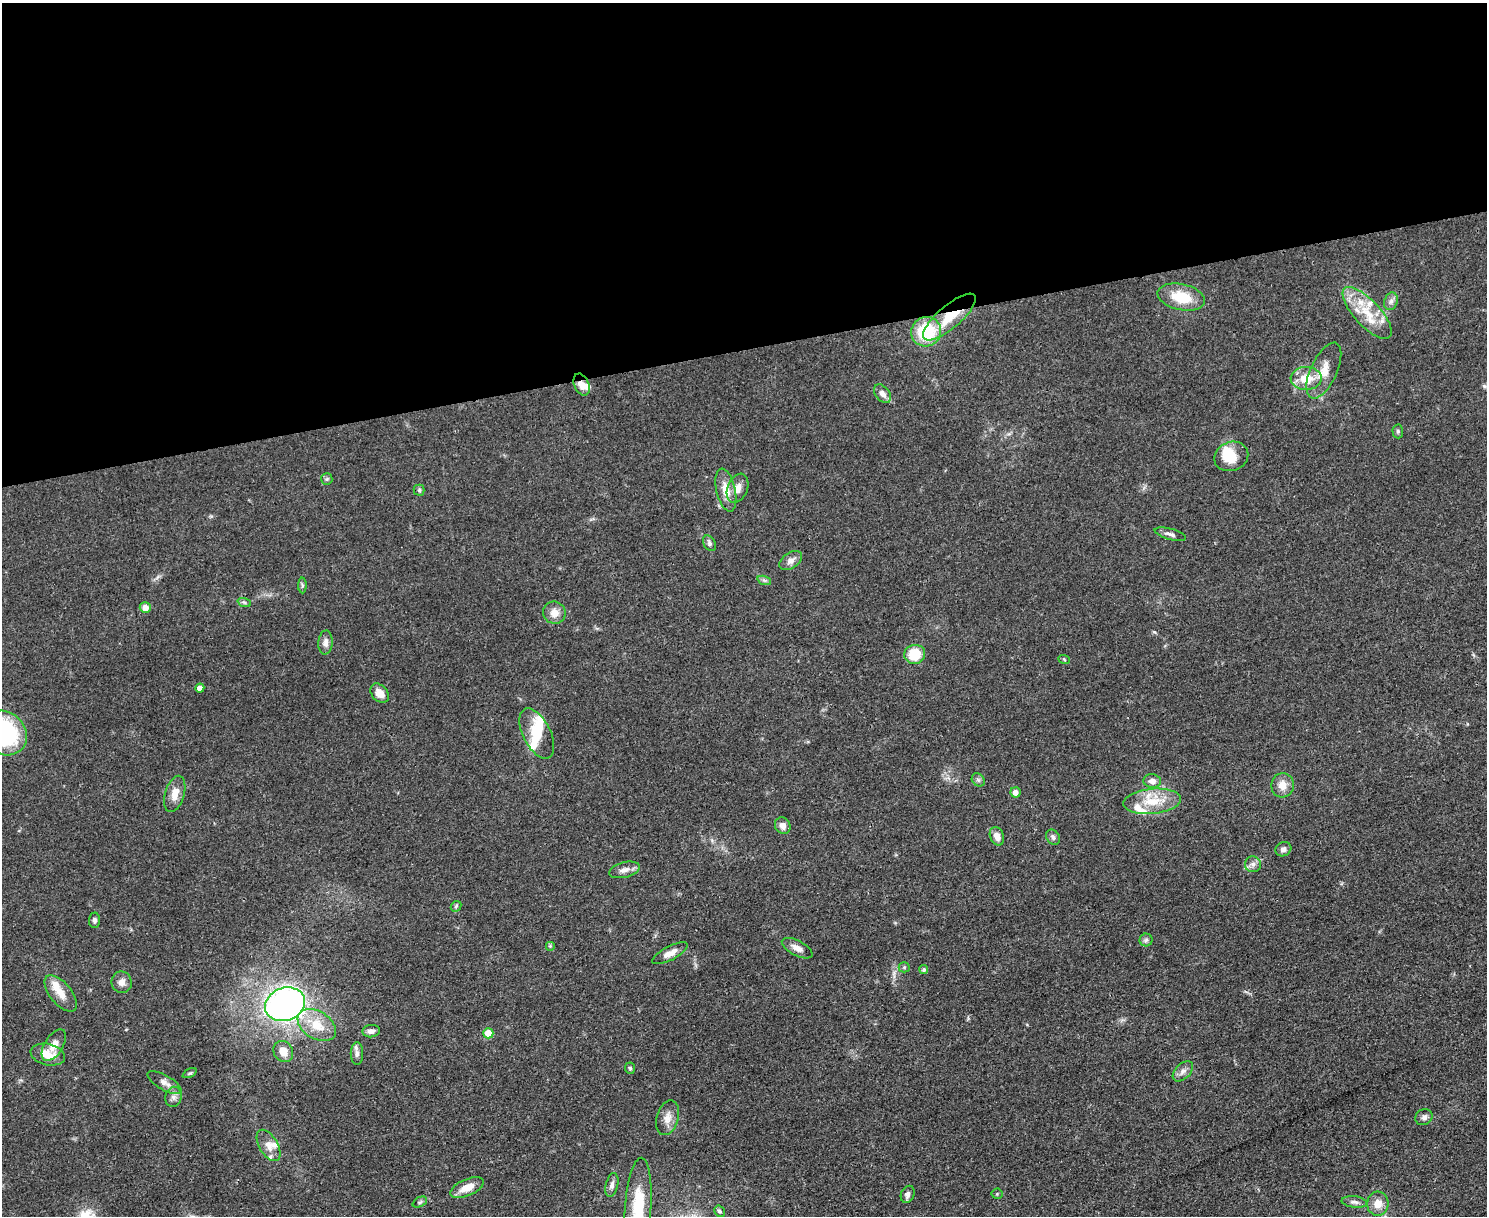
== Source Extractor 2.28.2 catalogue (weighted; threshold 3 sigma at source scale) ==
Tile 2 of 3 x 4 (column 2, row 1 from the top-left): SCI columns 1624-3108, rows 3647-4860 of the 4847 x 4868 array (HDU 1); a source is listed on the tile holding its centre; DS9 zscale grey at full resolution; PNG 1489 x 1218 px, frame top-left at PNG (2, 3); each listed source drawn as its Kron ellipse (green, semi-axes under 4 px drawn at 4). Shown black and unused: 29% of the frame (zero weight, under 3 of 4 exposures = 1% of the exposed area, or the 3 px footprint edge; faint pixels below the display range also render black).
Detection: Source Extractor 2.28.2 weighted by HDU 2 'WHT'; one run over the whole footprint, this tile lists its part. Background 0.0485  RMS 0.0049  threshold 0.022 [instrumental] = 3 sigma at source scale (4.5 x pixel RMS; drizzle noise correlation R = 1.50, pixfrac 1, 0.05/0.05 arcsec/px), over >= 5 px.
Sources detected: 88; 2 inside a brighter object's white glare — neither listed nor drawn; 9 inside a brighter listed object's ellipse — not listed separately; the other 77 listed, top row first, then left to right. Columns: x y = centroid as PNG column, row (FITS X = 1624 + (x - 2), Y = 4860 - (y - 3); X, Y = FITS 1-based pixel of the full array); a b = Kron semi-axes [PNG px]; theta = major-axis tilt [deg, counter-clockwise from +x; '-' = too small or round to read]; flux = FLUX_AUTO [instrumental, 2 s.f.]
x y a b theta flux
1181 297 24 13 -12 15
1391 301 9 6 73 1.8
1367 313 33 13 -47 15
949 317 33 11 41 14
926 332 15 14 - 27
1324 371 30 13 65 8.5
1306 378 15 11 2 10
582 384 11 7 -67 4
883 394 10 7 -50 3
1398 431 7 5 -87 0.97
1231 456 17 14 22 10
327 479 6 5 - 0.82
737 488 15 10 67 4.6
419 490 5 5 - 0.85
726 490 22 9 -77 7.1
1170 534 16 5 -15 2
709 543 8 5 -59 1.4
791 561 13 8 34 2.9
764 580 7 4 -18 0.97
302 585 8 4 -90 0.88
244 602 7 4 -19 0.88
145 607 5 5 - 4.3
554 613 11 11 - 4.7
325 643 12 7 86 2.7
915 654 10 9 - 13
1064 659 6 3 -20 0.52
200 688 4 4 - 3.2
380 693 11 7 -48 4.7
4 733 24 21 -41 63
537 733 27 14 -63 11
978 780 7 6 - 1.1
1152 781 9 6 -6 2.9
1283 785 12 11 - 5.2
1015 792 5 5 - 2.8
175 794 19 9 73 5.4
1152 801 29 12 6 13
783 826 9 7 -59 3
997 836 9 6 -66 4.4
1053 837 8 6 -54 1.3
1283 849 8 7 - 2.1
1253 864 8 8 - 2.1
624 870 16 7 14 3.2
456 906 6 4 46 0.74
94 920 7 5 87 1.3
1146 940 6 6 - 1.2
550 946 5 5 - 0.63
797 948 17 7 -28 3.5
670 953 20 7 28 4.2
904 967 5 5 - 0.69
924 969 4 4 - 1
122 982 11 10 - 2.9
61 993 22 10 -51 6.3
285 1004 20 16 20 190
317 1025 21 13 -33 11
371 1031 9 6 6 2.2
488 1033 5 5 - 8.9
54 1045 18 9 59 4.6
283 1051 11 9 -55 5.4
357 1053 11 6 -90 1.9
48 1055 17 10 -13 7.4
630 1068 6 5 - 0.83
1183 1071 12 7 45 2.5
190 1073 7 4 26 0.74
165 1083 19 7 -30 3.2
173 1097 10 8 81 2.2
1424 1117 9 7 32 1.9
667 1118 18 11 74 4.5
268 1145 17 9 -59 4.1
612 1185 12 6 77 2
467 1187 18 8 24 6.6
908 1194 9 6 65 1.9
997 1194 5 5 - 0.63
420 1202 8 5 25 0.95
1354 1202 13 5 -7 1.8
1378 1204 12 10 86 5.5
638 1208 50 13 86 25
719 1211 6 5 - 1.1
Overlapping masked pixels (flux is a lower limit): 3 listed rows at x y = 949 317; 582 384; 285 1004
Isophote crosses this tile's border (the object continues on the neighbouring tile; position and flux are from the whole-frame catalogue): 2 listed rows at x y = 4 733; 638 1208